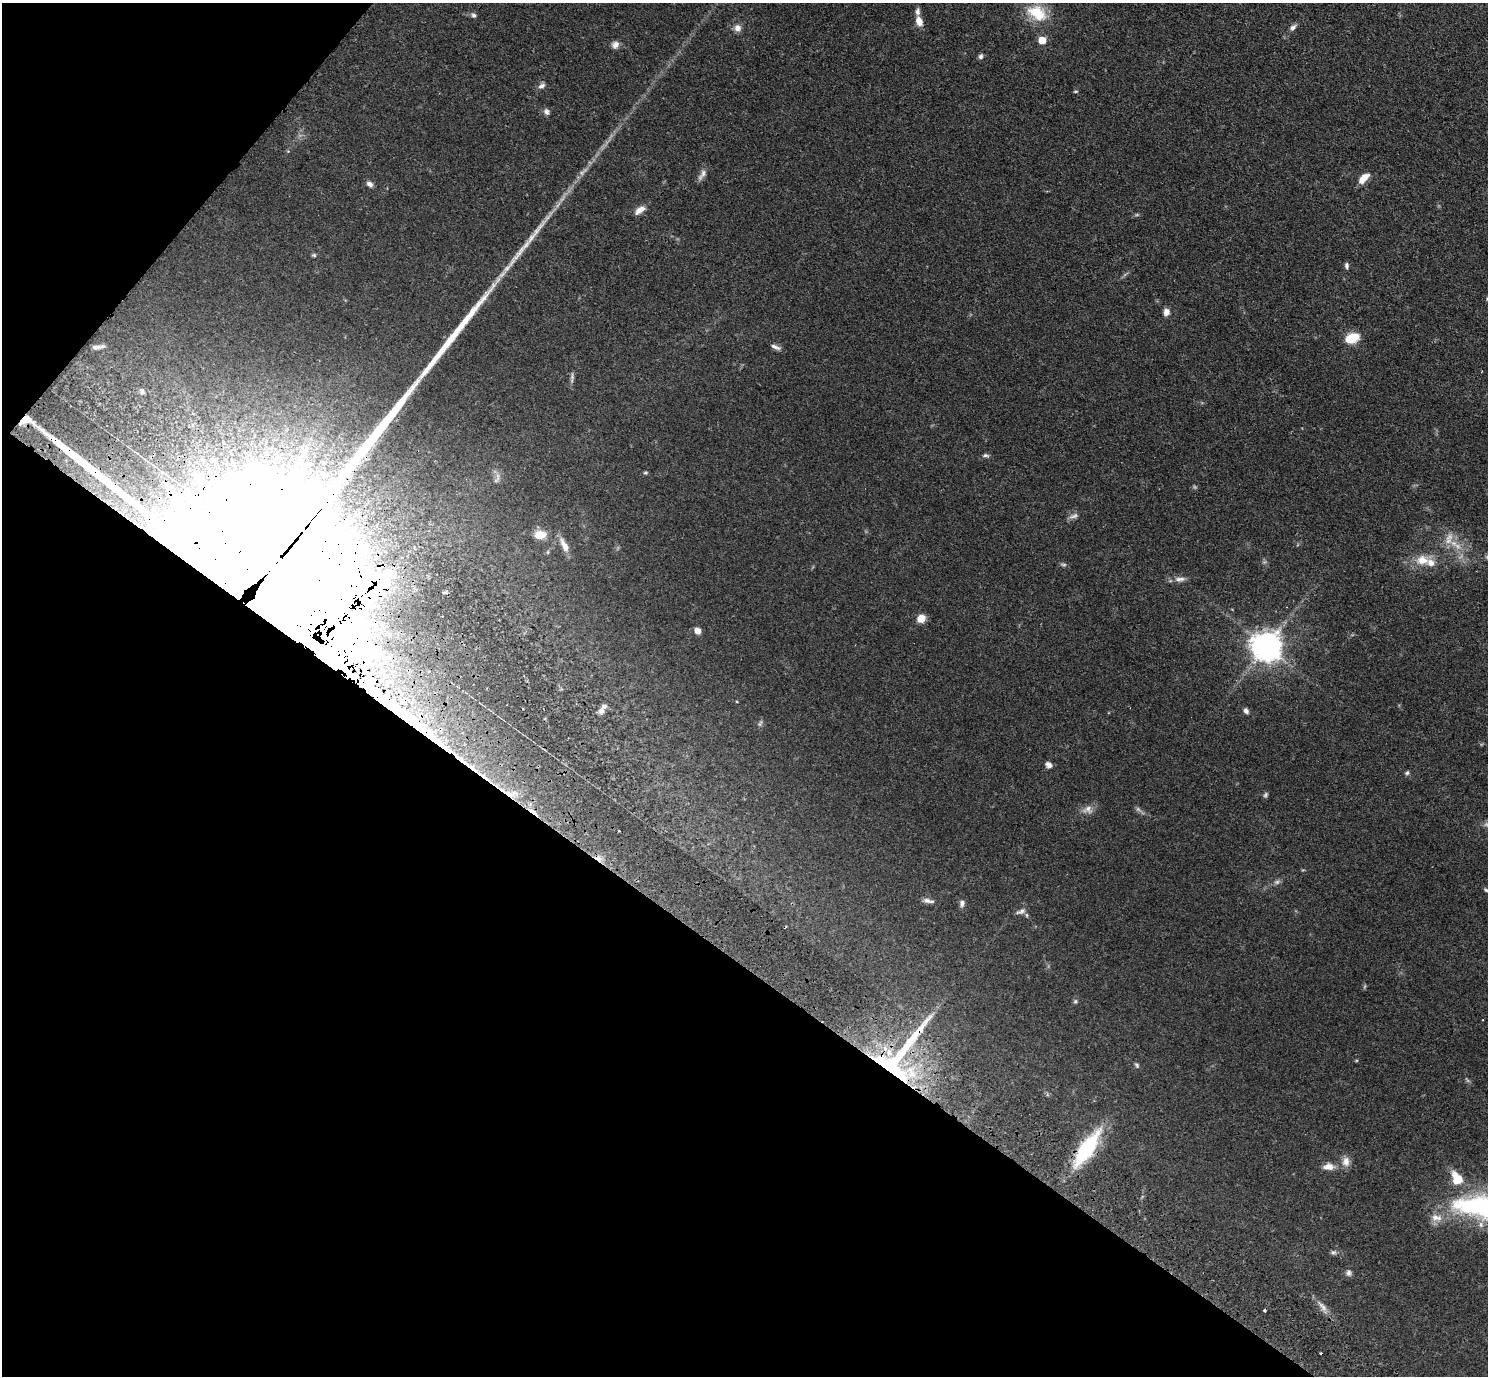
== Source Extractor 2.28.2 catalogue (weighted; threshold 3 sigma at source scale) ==
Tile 9 of 4 x 4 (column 1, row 3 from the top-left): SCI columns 39-1524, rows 1719-3092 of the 6020 x 6043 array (HDU 1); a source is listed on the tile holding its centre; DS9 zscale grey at full resolution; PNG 1490 x 1378 px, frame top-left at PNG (2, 3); no overlay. Shown black and unused: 35% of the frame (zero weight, under 3 of 4 exposures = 4% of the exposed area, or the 3 px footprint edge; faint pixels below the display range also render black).
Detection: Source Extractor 2.28.2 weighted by HDU 2 'WHT'; one run over the whole footprint, this tile lists its part. Background 0.059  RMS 0.0038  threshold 0.0173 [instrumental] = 3 sigma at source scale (4.5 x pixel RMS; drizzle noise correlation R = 1.50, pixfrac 1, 0.05/0.05 arcsec/px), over >= 5 px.
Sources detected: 87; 6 too faint to see at this stretch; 5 inside a brighter object's white glare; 5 cosmic-ray / hot-pixel residue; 2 long thin detections or spike segments (spike, bleed or trail) — not listed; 9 inside a brighter listed object's ellipse — not listed separately; the other 60 listed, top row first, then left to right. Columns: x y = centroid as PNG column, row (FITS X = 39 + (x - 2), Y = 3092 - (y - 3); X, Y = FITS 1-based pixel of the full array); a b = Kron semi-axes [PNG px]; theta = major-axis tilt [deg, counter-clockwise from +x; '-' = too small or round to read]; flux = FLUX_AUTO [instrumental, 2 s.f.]
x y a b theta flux
1037 13 26 17 -29 12
474 15 7 6 - 0.88
919 21 10 7 -69 3.4
1293 27 9 6 43 1.3
737 28 9 9 - 2.2
1042 40 5 5 - 8.5
615 45 10 8 49 1.8
981 56 6 6 - 0.97
542 86 10 6 22 1.3
1076 91 5 4 - 0.45
546 111 9 6 -67 1.3
702 174 18 6 60 1.8
1364 178 13 7 44 4.3
370 184 9 6 -32 1.4
640 210 13 7 35 2.9
314 255 6 5 - 0.57
1347 266 7 5 -89 0.95
1166 312 7 6 - 2.4
1352 338 14 9 22 8.4
96 347 11 5 -1 1.4
775 347 14 5 -21 1.5
142 391 6 5 - 0.94
26 418 23 8 -34 4.8
986 455 8 5 -9 0.78
645 473 6 4 -5 0.51
1074 516 14 6 21 1.5
540 535 11 8 1 5.2
1454 543 11 8 -40 3.7
564 545 19 7 -61 3
1422 560 17 12 -1 6
265 573 91 66 19 36000
1180 579 15 7 6 2.1
921 618 8 7 - 4.3
697 631 6 6 - 2.9
1266 646 9 9 - 600
383 675 30 16 -89 22
601 711 8 7 - 1.6
1246 711 6 5 - 1.2
760 723 10 4 64 0.73
1049 765 8 6 -42 1.7
1407 773 6 5 - 0.66
507 793 29 4 -31 5.2
1265 795 7 5 54 0.7
1088 809 13 11 4 2.6
533 812 15 4 -34 2.3
619 830 3 2 - 0.49
1486 890 5 4 - 0.6
927 900 12 6 -20 1.6
962 903 9 6 77 1.3
1020 912 13 5 20 1.4
1075 1001 6 5 - 0.6
898 1057 97 35 52 76
1137 1065 7 5 -53 0.68
1086 1148 47 14 56 27
1346 1162 13 10 88 2.8
1329 1167 13 8 -1 3.3
1478 1206 67 28 -5 50
1333 1252 8 5 1 0.85
1349 1273 10 7 -83 1.1
1323 1307 14 7 -53 2.2
Overlapping masked pixels (flux is a lower limit): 6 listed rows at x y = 26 418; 265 573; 507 793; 533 812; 898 1057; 1086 1148
Isophote crosses this tile's border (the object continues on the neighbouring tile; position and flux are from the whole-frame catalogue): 1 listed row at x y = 1478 1206